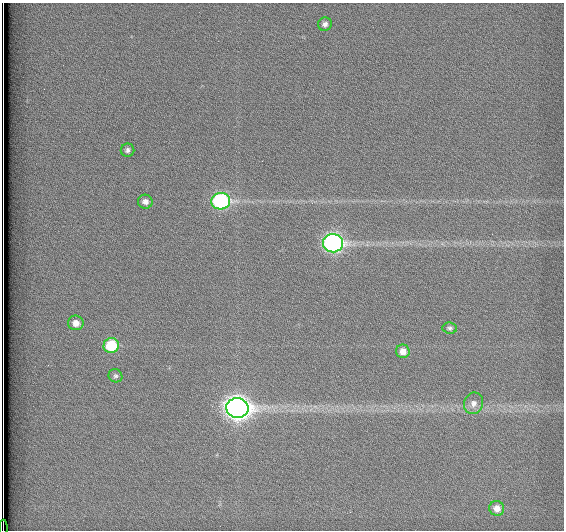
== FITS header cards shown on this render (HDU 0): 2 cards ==
NAXIS1  =                  562          / # of pixels in <axis direction>
NAXIS2  =                  528          / # of pixels in <axis direction>

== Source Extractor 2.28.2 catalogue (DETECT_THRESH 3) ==
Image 562 x 528 px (HDU 0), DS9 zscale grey, 1 PNG px = 1 image px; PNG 566 x 532 px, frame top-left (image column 1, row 528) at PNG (2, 3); each listed source drawn as its Kron ellipse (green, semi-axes under 4 px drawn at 4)
Background 1790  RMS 4.6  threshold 13.9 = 3 sigma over >= 5 px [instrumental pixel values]
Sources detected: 14; all 14 listed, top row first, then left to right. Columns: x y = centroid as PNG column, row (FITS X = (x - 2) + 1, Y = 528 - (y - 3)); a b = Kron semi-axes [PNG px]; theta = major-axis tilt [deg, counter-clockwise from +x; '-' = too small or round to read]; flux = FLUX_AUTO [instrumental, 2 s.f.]
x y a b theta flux
325 24 7 6 - 1200
128 150 7 6 - 1000
221 201 9 8 - 62000
145 202 7 7 - 1600
333 243 10 9 - 120000
76 323 8 7 - 2700
450 328 7 5 -6 720
111 346 7 7 - 16000
403 351 7 6 - 2400
115 376 7 6 - 810
473 403 11 9 72 2000
237 408 11 10 - 320000
497 508 7 7 - 2700
3 528 8 2 -90 1500
At the frame edge (FLAGS 8, measured only in part): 1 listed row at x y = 3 528